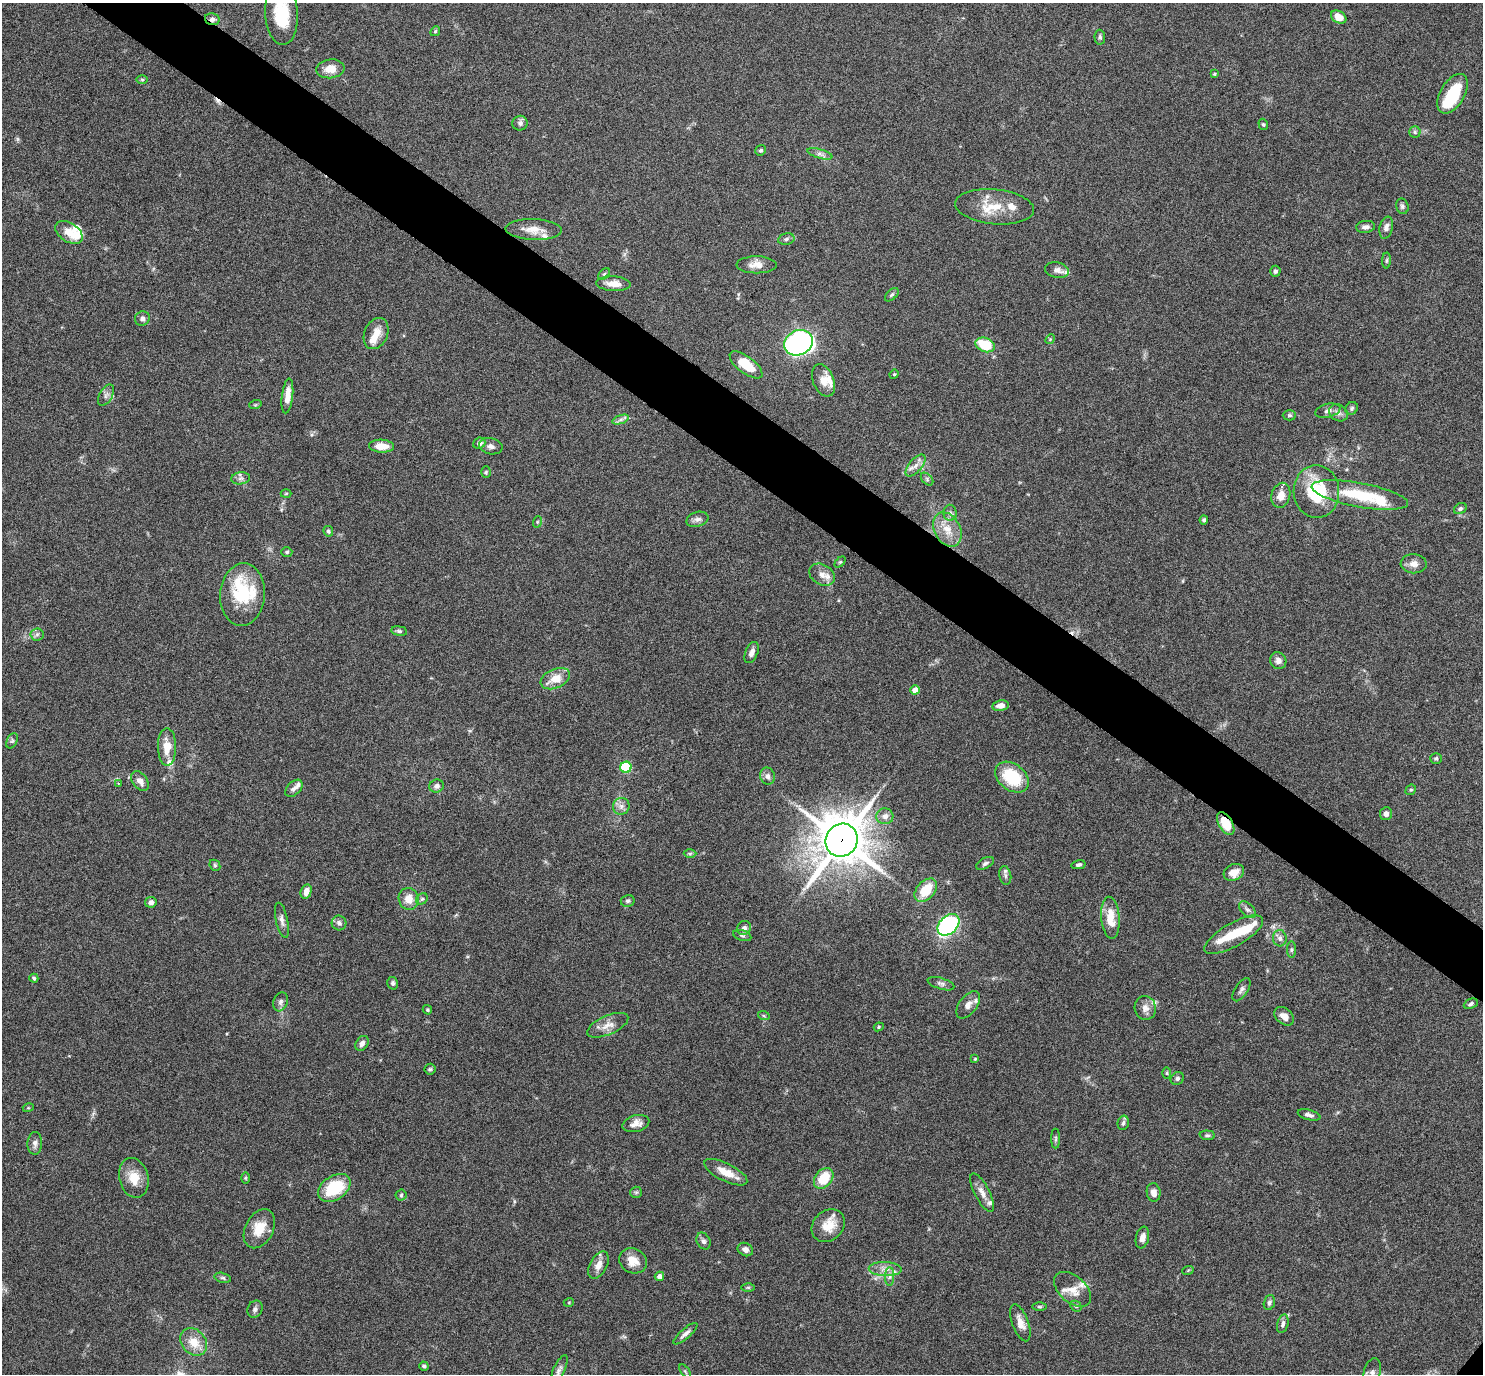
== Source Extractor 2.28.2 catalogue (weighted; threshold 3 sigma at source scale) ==
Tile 11 of 4 x 4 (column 3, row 3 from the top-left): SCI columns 2966-4446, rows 1525-2896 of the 5931 x 5935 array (HDU 1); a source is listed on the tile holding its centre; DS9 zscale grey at full resolution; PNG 1485 x 1376 px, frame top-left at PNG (2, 3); each listed source drawn as its Kron ellipse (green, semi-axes under 4 px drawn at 4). Shown black and unused: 5% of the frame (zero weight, under 4 of 8 exposures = <1% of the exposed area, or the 3 px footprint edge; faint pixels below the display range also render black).
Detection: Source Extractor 2.28.2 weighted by HDU 2 'WHT'; one run over the whole footprint, this tile lists its part. Background 0.0857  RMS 0.004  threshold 0.0165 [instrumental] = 3 sigma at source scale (4.09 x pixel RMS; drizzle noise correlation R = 1.36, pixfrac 0.8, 0.05/0.05 arcsec/px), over >= 5 px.
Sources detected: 197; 2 inside a brighter object's white glare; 2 cosmic-ray / hot-pixel residue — neither listed nor drawn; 20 inside a brighter listed object's ellipse — not listed separately; the other 173 listed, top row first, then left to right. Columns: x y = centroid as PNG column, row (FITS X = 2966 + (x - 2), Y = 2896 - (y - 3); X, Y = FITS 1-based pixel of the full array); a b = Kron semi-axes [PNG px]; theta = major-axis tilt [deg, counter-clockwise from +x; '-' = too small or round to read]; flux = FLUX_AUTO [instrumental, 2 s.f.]
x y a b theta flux
282 14 31 16 -87 17
1339 17 8 6 -30 3.7
212 19 7 5 -14 1.4
435 31 5 4 - 0.44
1100 37 7 5 -87 0.78
330 69 14 9 7 4.7
1214 74 4 4 - 0.37
142 79 6 4 -1 0.57
1452 94 22 12 60 16
520 123 7 7 - 1.4
1263 124 6 4 -73 0.54
1415 132 5 5 - 0.73
761 150 5 5 - 0.74
820 154 13 4 -16 1.4
1402 206 8 6 -73 0.96
995 207 39 17 -5 10
1365 227 9 6 8 1.5
1386 228 11 6 77 1.7
534 229 28 10 -3 5.1
69 232 15 9 -33 3.7
786 239 8 5 11 0.95
1387 261 8 4 89 0.62
757 265 20 8 0 3.6
1057 270 12 7 -11 1.8
1275 271 5 5 - 0.81
604 274 7 4 44 0.59
614 284 17 7 -3 3.9
892 295 8 5 44 0.78
142 318 7 7 - 1.5
376 333 16 11 66 4.6
1050 339 5 4 - 0.41
799 343 15 12 26 110
985 345 10 7 -22 12
746 365 19 8 -37 9.5
894 374 5 4 - 0.42
823 380 17 10 -68 3.6
106 395 12 6 60 1.5
287 396 17 5 83 3.9
255 405 6 4 18 0.44
1352 408 7 6 - 0.75
1328 411 13 7 13 1.7
1338 413 10 8 -33 1.7
1289 415 7 5 1 0.66
621 419 9 4 19 1
479 443 6 5 - 1.5
381 446 12 6 -2 4.8
491 446 12 8 -11 1.7
916 465 13 6 49 2.4
486 472 6 4 88 0.51
241 478 9 6 7 1.2
927 479 7 4 -47 0.74
1316 492 26 23 -86 22
286 494 5 3 - 0.39
1281 495 12 9 75 3.8
1360 495 49 12 -11 19
1460 509 7 5 32 0.86
950 513 8 6 -89 1.1
697 519 11 7 16 1.6
1204 520 4 4 - 0.76
537 522 6 4 72 0.43
947 529 18 13 -62 6.3
328 531 5 4 - 0.71
287 552 5 4 - 0.64
840 562 6 4 44 0.57
1414 564 13 9 -2 2.4
822 575 14 10 -31 3.1
242 595 31 22 86 21
399 631 8 5 -9 0.84
37 634 6 6 - 0.98
752 652 11 6 67 1.9
1278 661 9 8 - 2
555 679 15 9 24 6.1
915 690 5 4 - 3.8
1001 706 8 5 10 2.4
12 741 8 5 64 0.8
167 747 19 9 -90 5.8
1436 758 5 5 - 0.66
626 767 5 5 - 23
768 776 8 7 - 1.6
1012 777 18 13 -38 16
140 781 11 7 -53 2.4
118 783 4 4 - 0.45
437 786 7 6 - 1.5
294 788 10 6 43 1.5
1411 790 5 5 - 0.51
621 806 8 8 - 1.9
1386 814 6 6 - 1.7
885 816 8 8 - 2.1
1226 823 13 7 -59 8.4
842 840 17 15 56 1600
690 853 6 4 1 0.55
985 863 9 5 29 0.9
215 865 6 5 - 0.55
1078 865 7 4 11 0.87
1234 872 10 8 26 3.2
1005 875 9 6 -80 1.1
926 890 13 9 47 9.9
306 891 7 5 73 3
409 899 11 10 - 4.3
422 899 6 5 - 0.66
628 901 7 6 - 0.86
151 902 6 5 - 1.6
1247 910 10 6 -44 1.2
1110 918 21 9 -85 7.2
282 920 18 6 -78 2.1
339 923 7 7 - 1.4
948 925 12 9 44 54
744 928 7 6 - 1.5
742 935 9 5 -18 0.86
1234 935 33 11 29 10
1280 938 8 7 - 1.7
1292 950 8 4 89 0.66
34 978 4 4 - 0.59
393 983 6 5 - 0.87
941 984 14 5 -17 1.3
1241 990 13 6 56 1.3
281 1002 10 7 70 1.3
1471 1004 7 5 25 0.87
968 1005 15 8 52 3
1145 1008 12 10 -79 2.6
427 1010 5 3 - 0.5
764 1016 6 4 -19 0.51
1284 1016 11 7 -41 2.6
608 1025 22 9 24 3.8
879 1027 5 4 - 0.49
362 1043 8 6 56 1.7
975 1059 4 3 - 0.4
430 1069 5 5 - 0.57
1167 1073 6 4 -90 0.5
1177 1078 7 6 - 0.98
28 1108 5 3 - 0.37
1309 1115 12 5 -14 1.4
636 1123 13 8 16 2.8
1123 1123 7 5 77 0.96
1207 1135 7 5 -4 0.75
1056 1139 10 4 90 0.76
35 1143 11 7 88 1.6
726 1172 24 9 -26 5.4
134 1178 20 14 -75 6.5
245 1178 6 4 -90 0.48
824 1178 11 8 52 11
334 1188 18 12 33 17
636 1192 6 5 - 0.72
1154 1192 9 7 -81 2.3
982 1193 21 7 -63 3
401 1195 5 5 - 0.62
828 1226 18 15 42 6.9
259 1229 21 14 62 7.7
1142 1238 11 6 78 2.5
703 1241 9 6 -65 1.2
745 1249 8 6 -31 1.6
633 1261 14 12 -27 4.8
598 1265 15 8 62 3
885 1269 16 7 -2 3
1188 1270 6 3 20 0.42
659 1276 5 4 - 2
890 1276 9 4 90 1.1
223 1278 8 5 -13 0.78
748 1287 6 4 -1 0.53
1073 1289 22 13 -41 5.1
569 1302 5 3 - 0.31
1269 1302 8 5 73 1
1076 1306 6 5 - 0.55
1039 1307 7 3 0 0.5
255 1309 9 7 65 1.2
1020 1323 19 8 -70 3.4
1283 1324 9 5 75 1.2
685 1334 15 5 41 1.7
194 1342 15 12 -49 6.2
424 1366 5 4 - 0.79
559 1370 16 5 65 1.5
685 1371 8 4 -54 0.59
1372 1373 15 8 76 2.5
Overlapping masked pixels (flux is a lower limit): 3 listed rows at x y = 212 19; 1226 823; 842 840
Isophote crosses this tile's border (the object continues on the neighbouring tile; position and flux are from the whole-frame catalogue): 2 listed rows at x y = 282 14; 1372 1373